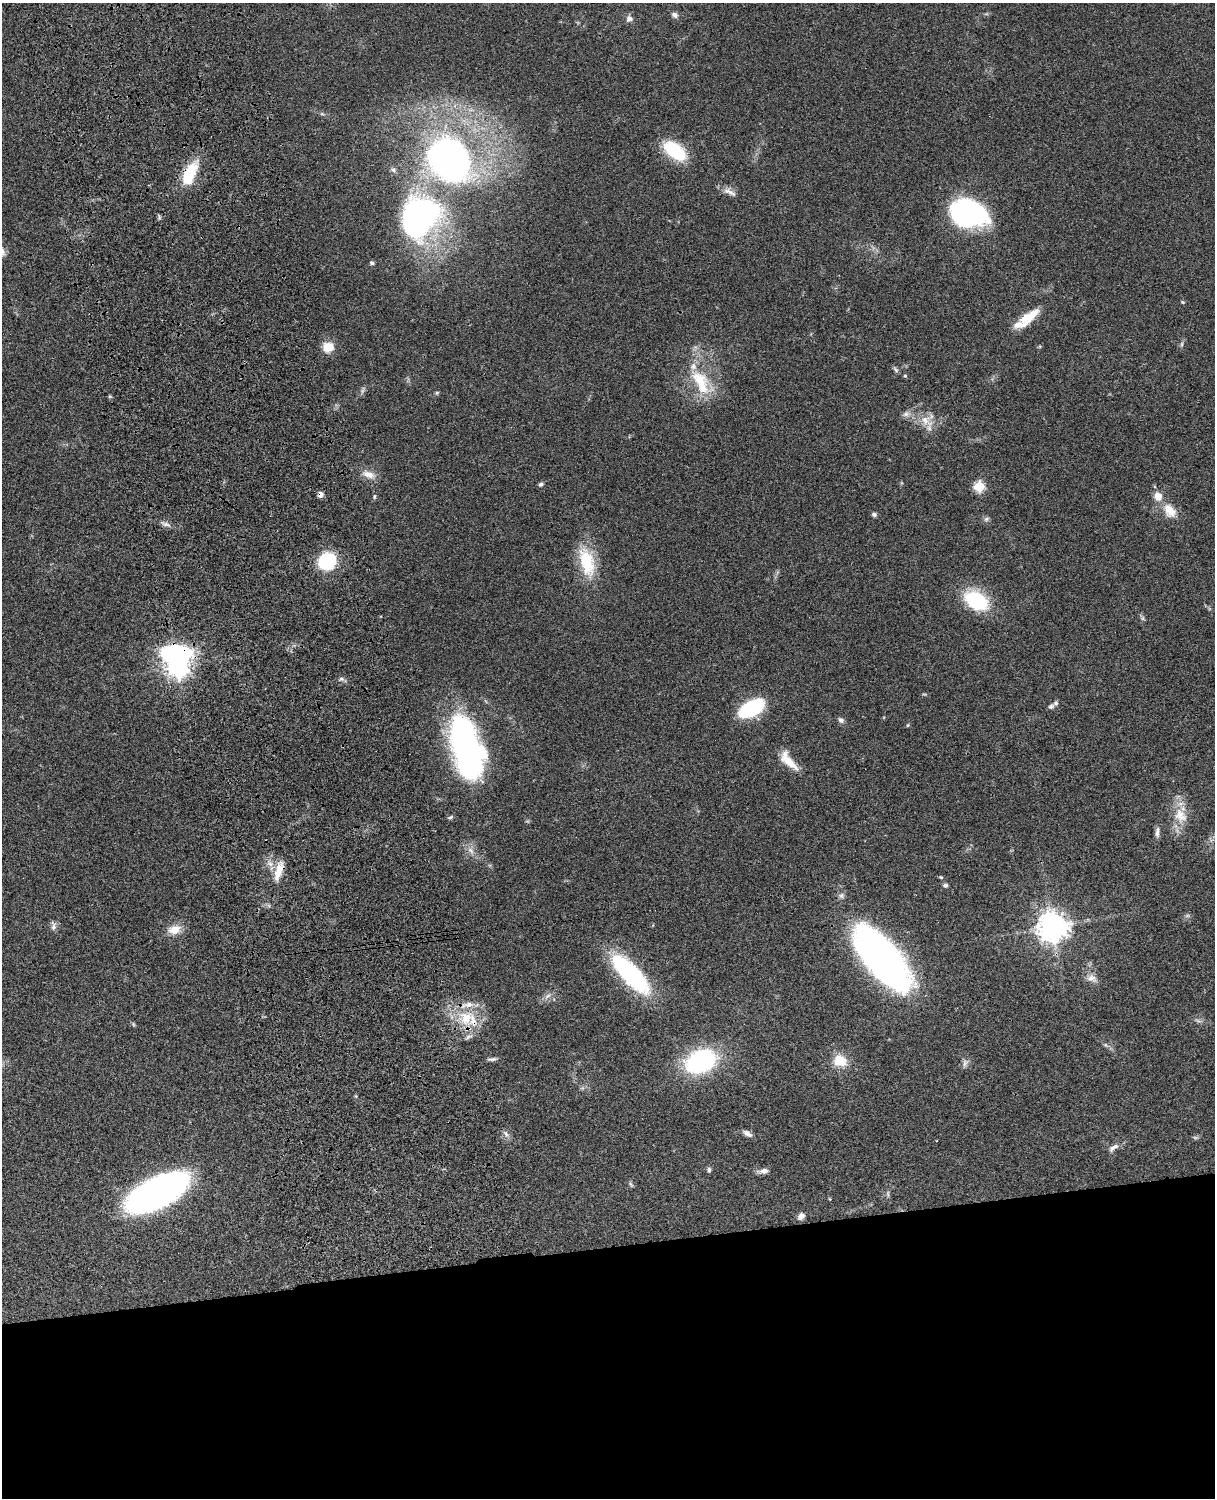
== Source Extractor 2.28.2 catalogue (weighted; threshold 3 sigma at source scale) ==
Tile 11 of 4 x 3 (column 3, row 3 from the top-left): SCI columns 2545-3757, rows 277-1772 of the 5087 x 4926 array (HDU 1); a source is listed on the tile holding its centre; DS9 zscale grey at full resolution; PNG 1217 x 1500 px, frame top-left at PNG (2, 3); no overlay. Shown black and unused: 17% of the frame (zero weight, under 3 of 4 exposures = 6% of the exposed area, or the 3 px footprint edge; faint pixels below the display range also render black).
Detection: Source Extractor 2.28.2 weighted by HDU 2 'WHT'; one run over the whole footprint, this tile lists its part. Background 0.0768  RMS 0.0058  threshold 0.0259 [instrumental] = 3 sigma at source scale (4.5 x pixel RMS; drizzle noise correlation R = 1.50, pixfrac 1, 0.05/0.05 arcsec/px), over >= 5 px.
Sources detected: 80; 2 too faint to see at this stretch — not listed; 7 inside a brighter listed object's ellipse — not listed separately; the other 71 listed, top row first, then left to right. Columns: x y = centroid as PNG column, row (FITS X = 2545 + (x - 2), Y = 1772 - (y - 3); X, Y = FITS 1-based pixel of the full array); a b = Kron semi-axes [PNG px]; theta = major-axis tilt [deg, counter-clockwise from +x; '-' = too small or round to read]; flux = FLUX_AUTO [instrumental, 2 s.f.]
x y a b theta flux
675 15 8 6 -33 2
629 19 9 9 - 2.3
322 114 6 4 -18 0.84
675 151 25 13 -38 31
449 159 40 33 -56 220
190 174 29 13 66 20
730 192 22 7 -26 3.8
969 213 37 26 -13 91
418 217 27 23 76 210
372 263 5 4 - 1.3
1182 302 5 4 - 0.6
1025 318 20 14 21 9.6
1182 344 6 4 89 0.94
328 347 12 11 - 8.3
896 370 10 4 -50 1.2
905 376 5 4 - 0.65
701 382 41 19 -60 26
437 393 5 5 - 0.74
906 414 10 7 19 2.5
926 421 22 10 -40 8.3
368 474 19 9 -18 5.7
541 484 6 5 - 1.1
979 486 5 5 - 37
320 494 7 5 73 2.5
374 497 7 4 84 0.93
1170 511 21 14 -53 8.9
874 514 6 5 - 1.4
986 519 7 5 46 1.3
166 524 12 5 -15 2.2
327 561 15 13 37 37
587 562 40 18 -75 24
976 600 27 17 -30 35
1142 618 7 4 -71 1
177 665 16 10 -81 450
341 679 7 6 - 1.5
1051 706 7 5 16 1.6
751 708 23 12 28 48
841 720 8 6 -37 1.9
908 725 5 3 - 0.52
466 747 59 26 -74 170
788 761 27 10 -48 10
1180 815 23 17 -61 12
450 817 7 4 25 1
1157 832 15 5 88 2.4
279 871 28 9 73 8.8
945 885 6 5 - 1.3
1187 916 7 4 19 0.95
53 926 13 7 88 2.3
1052 927 10 10 - 710
174 930 18 12 13 7
882 959 60 23 -49 320
631 974 45 16 -47 84
1092 978 14 10 -24 4.1
548 996 11 5 36 2.4
466 1018 20 18 71 19
133 1024 6 4 -71 0.7
1105 1045 6 5 - 0.93
492 1059 13 4 6 1.6
701 1061 29 21 26 71
840 1061 13 11 -17 13
965 1063 12 7 75 2.2
747 1133 12 6 -32 2.5
506 1134 13 6 -53 2.1
1114 1147 16 6 34 3.1
709 1170 6 5 - 1.3
764 1171 10 7 4 2.9
631 1184 9 3 -45 0.82
158 1193 45 20 27 260
888 1194 8 4 -89 1.1
830 1199 5 3 - 0.46
801 1216 10 7 44 2.5
Overlapping masked pixels (flux is a lower limit): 5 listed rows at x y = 190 174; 320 494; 177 665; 279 871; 466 1018
Unlisted compact peaks at least as high as the median listed source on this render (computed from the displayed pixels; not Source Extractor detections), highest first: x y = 941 877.